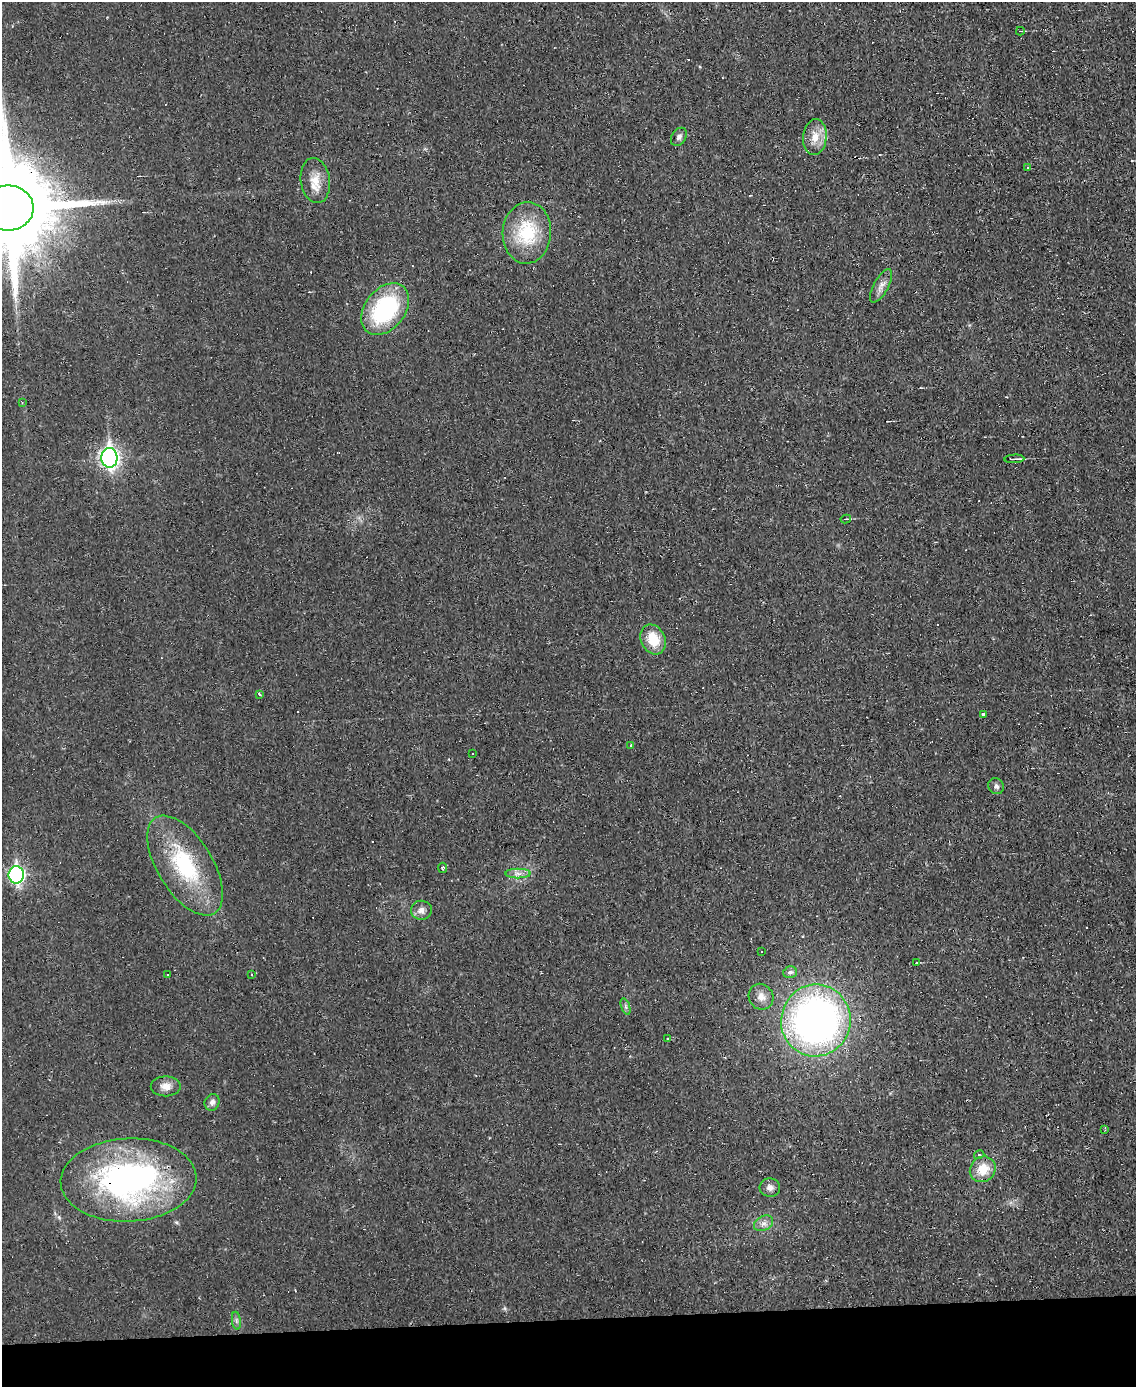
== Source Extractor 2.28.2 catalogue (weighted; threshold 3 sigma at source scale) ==
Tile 10 of 4 x 3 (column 2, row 3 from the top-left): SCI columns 1135-2268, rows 128-1512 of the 4535 x 4512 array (HDU 1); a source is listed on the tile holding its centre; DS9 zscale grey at full resolution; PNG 1138 x 1389 px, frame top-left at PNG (2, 2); each listed source drawn as its Kron ellipse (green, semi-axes under 4 px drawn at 4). Shown black and unused: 5% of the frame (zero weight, under 2 of 3 exposures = <1% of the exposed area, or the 3 px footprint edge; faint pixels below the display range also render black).
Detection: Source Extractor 2.28.2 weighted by HDU 2 'WHT'; one run over the whole footprint, this tile lists its part. Background 0.0242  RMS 0.0048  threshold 0.0214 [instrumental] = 3 sigma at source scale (4.5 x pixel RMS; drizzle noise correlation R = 1.50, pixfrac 1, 0.05/0.05 arcsec/px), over >= 5 px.
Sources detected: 60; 18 cosmic-ray / hot-pixel residue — neither listed nor drawn; the other 42 listed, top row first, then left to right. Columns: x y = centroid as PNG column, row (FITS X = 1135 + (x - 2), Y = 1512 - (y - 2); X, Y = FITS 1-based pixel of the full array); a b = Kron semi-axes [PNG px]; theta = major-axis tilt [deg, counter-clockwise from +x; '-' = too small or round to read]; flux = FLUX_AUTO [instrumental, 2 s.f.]
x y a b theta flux
1020 31 4 2 - 0.56
679 137 10 7 55 1.6
815 137 18 11 84 6.9
1027 167 4 3 - 0.67
315 180 23 14 -82 7.9
8 208 25 22 0 10000
527 233 31 24 87 27
881 286 19 7 61 3.3
385 309 29 20 51 54
22 402 4 4 - 0.48
109 458 10 8 -85 210
1014 459 10 2 3 1.9
846 519 5 3 - 0.75
653 639 16 12 -64 13
259 694 3 3 - 2.1
983 714 4 3 - 3
631 745 4 3 - 0.77
472 754 3 2 - 0.34
996 786 8 7 - 1.5
185 865 56 27 -58 43
443 868 5 4 - 1.2
518 874 13 5 0 2.4
16 875 8 7 - 120
421 910 10 9 - 2.8
761 952 2 2 - 0.39
917 963 3 2 - 0.44
790 972 7 6 - 1.6
168 974 3 2 - 0.35
252 974 3 3 - 1.6
761 997 13 12 - 4.2
626 1007 8 3 -71 1
816 1020 36 34 78 240
668 1039 3 3 - 2.2
166 1086 15 10 0 4.1
212 1102 8 7 - 2.2
1105 1130 3 3 - 0.4
979 1155 5 3 - 0.51
983 1169 13 12 - 10
129 1180 68 41 2 140
770 1187 10 9 - 2.7
764 1223 10 7 29 2.5
236 1321 9 4 -82 1.3
Overlapping masked pixels (flux is a lower limit): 2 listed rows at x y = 8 208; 129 1180
Isophote crosses this tile's border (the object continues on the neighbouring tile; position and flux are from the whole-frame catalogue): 1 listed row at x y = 8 208
Unlisted compact peaks at least as high as the median listed source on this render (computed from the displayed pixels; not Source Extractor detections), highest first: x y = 505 1308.